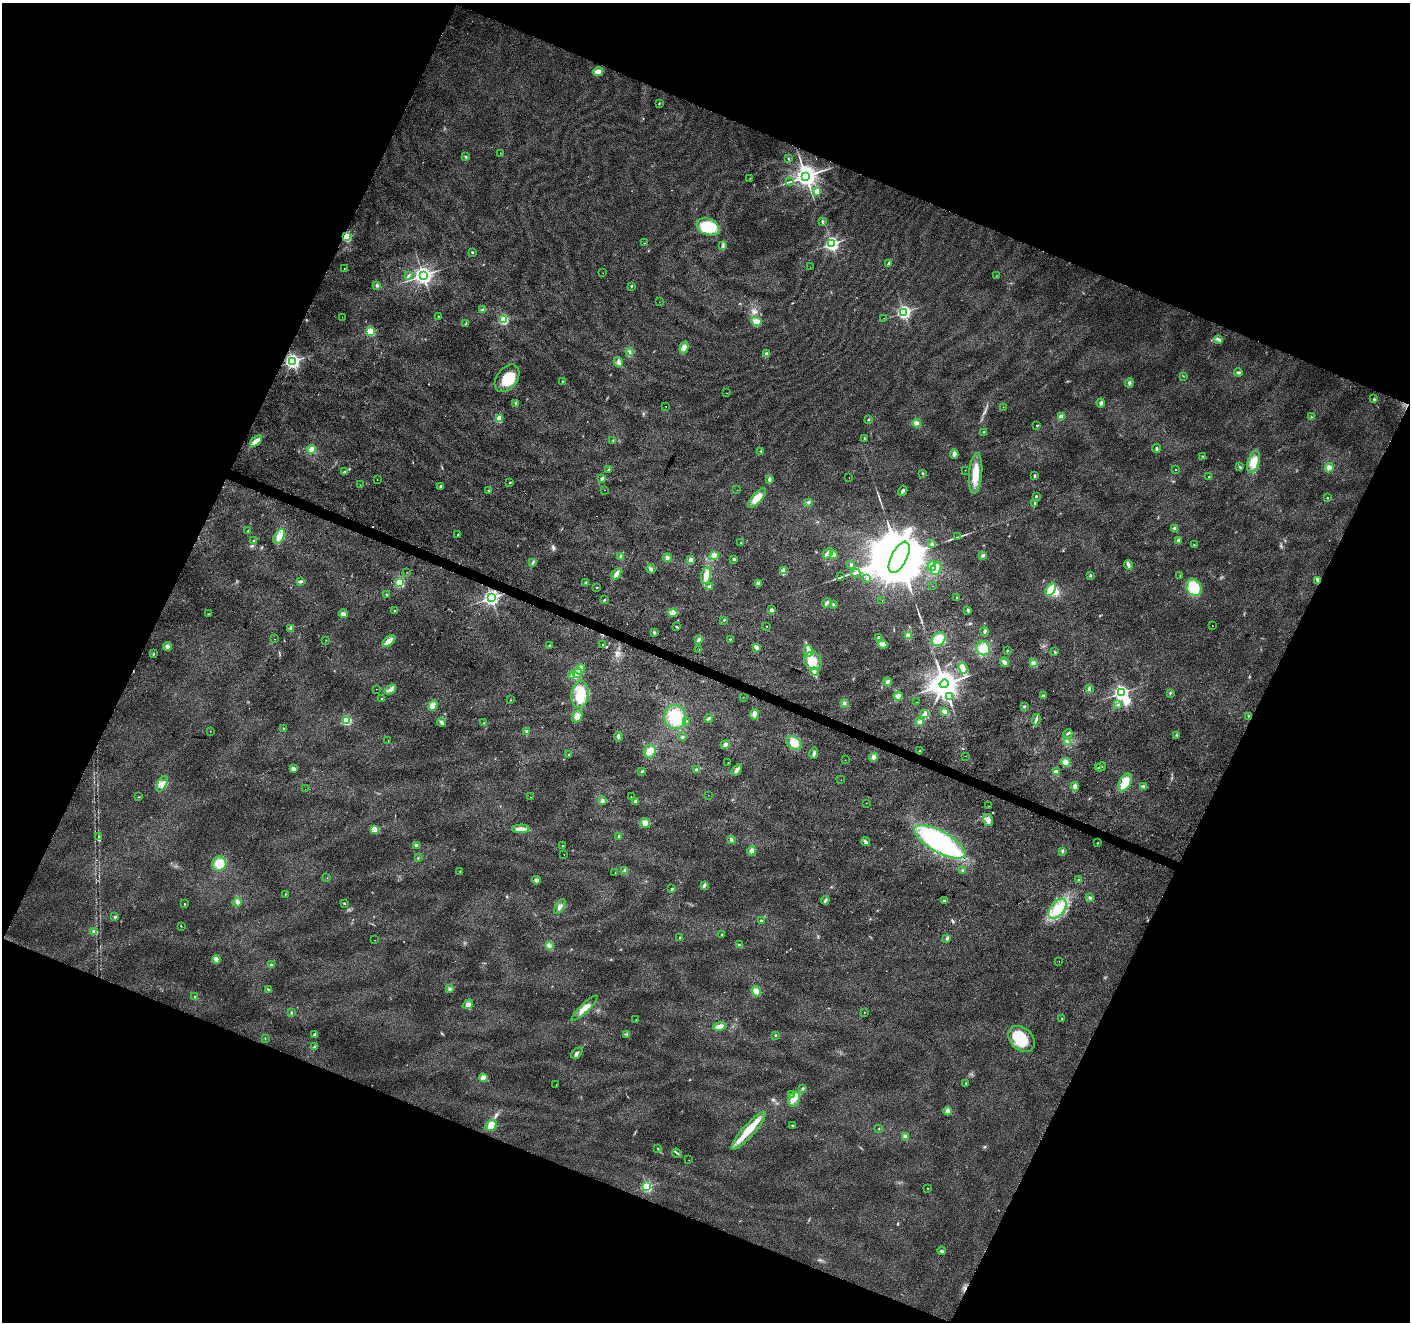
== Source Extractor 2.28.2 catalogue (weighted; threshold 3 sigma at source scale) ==
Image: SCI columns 7-5638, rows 273-5552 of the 5638 x 5758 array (HDU 1 of 3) = the unmasked area's bounding box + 8 px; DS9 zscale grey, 4 x 4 block average (1 PNG px = mean of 4 x 4 image px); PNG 1412 x 1324 px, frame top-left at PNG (2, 3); each listed source drawn as its Kron ellipse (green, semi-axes under 4 px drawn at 4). Shown black and unused: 44% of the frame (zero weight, under 2 of 3 exposures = <1% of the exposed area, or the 3 px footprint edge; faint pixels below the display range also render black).
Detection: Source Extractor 2.28.2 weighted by HDU 2 'WHT'. Background 0.0393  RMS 0.0071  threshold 0.0318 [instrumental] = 3 sigma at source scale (4.5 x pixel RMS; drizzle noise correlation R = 1.50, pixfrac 1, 0.0396/0.0396 arcsec/px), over >= 5 px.
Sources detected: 368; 3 inside a brighter object's white glare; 11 cosmic-ray / hot-pixel residue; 1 long thin detection or spike segment (spike, bleed or trail) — neither listed nor drawn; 2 coinciding with a brighter row at this scale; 9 inside a brighter listed object's ellipse — not listed separately; the other 342 listed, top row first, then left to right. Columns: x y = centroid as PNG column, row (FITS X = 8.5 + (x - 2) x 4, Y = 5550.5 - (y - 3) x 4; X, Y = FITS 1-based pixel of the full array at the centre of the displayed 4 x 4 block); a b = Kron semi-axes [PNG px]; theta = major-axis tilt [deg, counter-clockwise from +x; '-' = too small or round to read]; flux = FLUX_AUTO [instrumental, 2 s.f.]
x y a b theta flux
598 71 5 4 - 22
659 103 3 2 - 2.9
500 153 2 2 - 0.84
466 157 3 2 - 4
788 159 2 2 - 1.5
806 176 3 3 - 4200
750 178 2 2 - 0.82
790 182 2 2 - 1.6
817 191 2 2 - 100
822 222 4 2 - 6.7
708 227 12 8 -23 160
347 237 2 2 - 380
645 243 2 2 - 2.1
832 244 2 2 - 1100
723 245 4 2 - 5.3
472 252 3 2 - 3.3
889 263 4 2 - 11
810 267 2 2 - 1.7
344 268 2 2 - 1.1
603 273 2 2 - 2.3
408 275 3 2 - 4.5
423 275 3 3 - 2300
996 276 2 2 - 1
377 285 3 3 - 6.4
631 286 3 2 - 3.3
659 302 2 2 - 0.71
483 310 4 2 - 12
904 312 2 2 - 990
342 317 2 2 - 0.99
438 317 2 2 - 1.8
884 318 2 2 - 0.6
504 320 2 2 - 390
756 321 5 4 - 23
466 324 3 2 - 2.9
370 331 2 2 - 420
1218 339 4 3 - 7.5
684 347 6 4 74 29
630 352 2 2 - 3.9
767 354 2 2 - 68
293 361 2 2 - 1400
618 362 5 4 - 13
1238 372 4 2 - 7.3
1183 376 2 2 - 1.6
507 378 15 10 52 94
562 381 2 2 - 1.7
1129 383 4 3 - 7.7
726 393 2 2 - 1.8
1374 399 2 2 - 2
516 403 2 2 - 2.5
1101 403 4 3 - 9.6
666 406 2 2 - 1.1
1003 407 2 2 - 1.2
1061 417 2 2 - 81
1311 417 2 2 - 3.5
499 418 2 2 - 170
868 420 2 2 - 2.3
917 423 4 4 - 17
1037 425 2 2 - 6.7
984 432 2 2 - 2
864 438 3 2 - 2.5
613 440 2 2 - 2.4
256 441 7 4 40 29
1156 448 4 2 - 8.9
312 449 4 4 - 22
761 451 2 2 - 4.2
954 454 5 3 - 17
1203 456 4 2 - 3.5
1253 462 11 6 74 43
1240 467 3 2 - 3.8
1329 468 5 4 - 19
608 470 3 2 - 2.9
965 470 2 2 - 1.1
1175 470 2 2 - 2
344 472 3 2 - 6.6
923 473 3 2 - 3.7
976 473 20 6 85 72
1035 476 3 2 - 6.5
1209 476 2 2 - 2
849 478 2 2 - 1.5
602 479 3 2 - 10
769 479 4 2 - 10
377 480 2 2 - 5.8
510 483 2 2 - 3.3
360 485 2 2 - 1.7
441 486 2 2 - 5.4
605 490 2 2 - 3
737 490 2 2 - 0.5
488 491 2 2 - 2.9
903 491 5 3 - 10
1036 496 2 2 - 13
757 498 12 5 48 51
1327 498 2 2 - 3.3
808 502 4 3 - 5.9
1035 504 3 2 - 8.4
1175 529 2 2 - 92
248 531 2 2 - 1.7
458 535 2 2 - 1.7
279 536 8 5 60 32
958 537 3 2 - 3.1
1178 540 3 3 - 7.3
253 541 3 2 - 4.8
741 543 2 2 - 3.1
932 544 2 2 - 4.1
1194 545 2 2 - 2.1
828 553 6 3 48 22
833 555 4 3 - 13
983 555 4 3 - 6.6
621 556 3 3 - 7.7
714 556 5 4 - 12
899 557 17 8 63 68000
667 558 4 3 - 15
734 559 4 2 - 7.2
691 560 2 2 - 98
533 562 3 2 - 5
851 565 3 2 - 4.3
1128 565 5 2 - 15
932 566 5 4 - 17
936 568 6 4 59 38
651 569 5 3 - 9.4
783 570 4 3 - 10
407 572 2 2 - 0.94
856 573 5 2 - 6.7
616 574 6 3 56 20
706 576 8 5 79 32
1090 576 3 2 - 4.7
1180 576 2 2 - 1.5
841 577 3 2 - 1.8
866 578 2 2 - 3
301 581 4 2 - 10
1318 581 4 2 - 17
400 583 4 4 - 53
586 583 3 2 - 6.6
758 583 3 3 - 11
932 586 2 2 - 0.6
710 587 3 3 - 8
597 588 2 2 - 2.4
1194 588 9 7 -57 100
1051 590 7 3 56 80
387 595 3 2 - 4.4
491 598 3 2 - 1500
957 598 2 2 - 2.2
604 600 3 2 - 3.8
882 600 2 2 - 1.3
827 603 5 3 - 12
833 604 3 3 - 4.7
394 610 2 2 - 2.7
772 610 3 3 - 10
968 610 3 2 - 7.9
673 613 5 3 - 12
208 614 2 2 - 1.9
343 614 5 4 - 16
724 620 2 2 - 9.7
766 626 2 2 - 2
1212 626 2 2 - 1.9
677 627 2 2 - 2.7
291 628 4 3 - 10
985 631 4 2 - 11
654 632 3 2 - 5
908 636 4 3 - 14
878 638 4 2 - 7.5
275 639 2 2 - 1.6
730 639 2 2 - 2.4
938 639 8 6 41 75
326 640 2 2 - 1.5
698 640 4 2 - 6.7
389 641 8 3 38 33
883 644 5 4 - 20
602 645 2 2 - 2.6
550 646 3 2 - 6.6
167 647 4 3 - 15
756 647 4 3 - 13
983 648 7 6 - 52
699 650 2 2 - 1.1
1007 650 3 2 - 2.5
808 651 6 3 -81 17
1055 652 2 2 - 4
154 654 2 2 - 1.7
813 661 9 8 - 62
1004 662 5 3 - 14
1033 663 4 3 - 11
963 668 5 4 - 34
580 669 5 3 - 17
814 672 4 3 - 9.9
577 673 5 3 - 40
572 675 4 3 - 8.9
887 682 4 3 - 9.4
944 684 4 4 - 6200
1089 688 3 2 - 8.7
376 689 2 2 - 0.79
390 690 6 4 39 16
1121 693 2 2 - 1500
1170 693 3 2 - 3.3
580 694 14 8 84 75
898 696 4 4 - 18
1043 696 2 2 - 39
743 697 2 2 - 1.1
950 697 4 2 - 4.6
382 699 2 2 - 7
510 700 2 2 - 1.9
916 702 2 2 - 1.6
844 703 3 3 - 8.7
433 705 5 4 - 25
1118 705 3 2 - 4.8
1024 707 3 2 - 4
945 712 3 3 - 15
925 713 3 3 - 7.9
755 714 5 3 - 21
577 716 6 4 60 23
1248 716 2 2 - 1.6
675 717 12 11 - 130
709 718 4 2 - 8.6
1036 720 6 2 81 8.4
347 721 2 2 - 370
687 721 2 2 - 1.8
442 722 4 3 - 11
920 722 4 3 - 11
484 723 2 2 - 2.5
283 728 2 2 - 4.7
210 731 2 2 - 1.1
527 732 3 2 - 4
1068 733 5 2 - 7.7
1177 735 2 2 - 1.9
618 737 5 2 - 13
682 737 3 2 - 7.9
388 740 2 2 - 0.85
1067 742 3 2 - 5.5
794 743 8 6 -31 42
725 745 4 3 - 9
650 751 7 6 - 29
920 751 2 2 - 2
814 753 5 3 - 12
569 754 2 2 - 2.9
965 756 2 2 - 2.1
874 757 4 4 - 16
845 760 2 2 - 1.3
1066 762 5 4 - 32
728 763 2 2 - 7
1101 767 5 2 - 3.6
1098 768 3 2 - 3.6
293 769 4 3 - 12
696 770 3 3 - 5.4
737 770 6 3 54 17
642 771 2 2 - 4.6
1056 771 3 3 - 7.2
841 780 2 2 - 2.1
1125 782 9 5 61 75
162 784 8 4 62 25
1075 786 4 3 - 16
1143 786 3 3 - 6.8
305 789 2 2 - 0.49
708 795 2 2 - 0.6
138 797 2 2 - 1.3
530 797 2 2 - 1.1
631 797 2 2 - 3.3
602 801 4 3 - 9.5
636 801 3 3 - 7.2
866 803 2 2 - 1.2
989 806 2 2 - 1.3
988 820 6 4 -76 17
645 823 5 5 - 25
374 829 2 2 - 160
521 829 9 3 1 34
98 836 3 2 - 4.5
619 836 2 2 - 3.4
731 840 4 3 - 7
865 842 5 3 - 9.9
940 842 29 10 -29 600
1097 843 2 2 - 1.6
416 845 3 3 - 8.8
563 846 2 2 - 3.8
752 851 4 4 - 19
1062 851 3 2 - 6.3
564 854 2 2 - 1.6
418 858 2 2 - 2.5
219 864 7 7 - 61
625 870 3 3 - 11
460 871 2 2 - 2.4
962 871 3 2 - 4.8
615 873 2 2 - 2
327 878 2 2 - 0.87
536 880 4 3 - 10
1079 880 2 2 - 2.5
704 885 4 2 - 9.6
672 889 3 2 - 4.3
285 894 2 2 - 1.7
1090 898 4 3 - 6
825 900 4 2 - 13
944 901 3 3 - 6
237 902 4 3 - 8.7
344 903 3 2 - 3.8
185 904 2 2 - 7.1
560 907 8 3 58 14
1057 909 12 6 51 66
115 917 2 2 - 27
761 921 2 2 - 28
181 926 2 2 - 2.5
94 931 4 3 - 9.5
722 935 2 2 - 2.9
679 938 2 2 - 2.2
947 938 4 2 - 6.8
375 940 2 2 - 0.73
739 945 4 2 - 4.6
549 946 3 2 - 5
216 959 4 3 - 17
1059 961 2 2 - 1.8
271 965 2 2 - 33
268 989 3 2 - 3.7
450 989 3 3 - 8.5
756 991 5 4 - 29
195 997 2 2 - 12
468 1004 5 4 - 18
584 1008 17 4 44 45
291 1012 3 2 - 3.4
864 1012 2 2 - 1.5
1062 1018 2 2 - 2.6
636 1020 2 2 - 1.4
719 1026 6 3 17 26
315 1034 3 2 - 9.9
627 1034 2 2 - 3.1
776 1035 2 2 - 8.2
265 1038 2 2 - 1.6
1022 1039 15 11 -41 110
315 1047 3 3 - 6.7
577 1053 6 3 46 11
483 1078 4 4 - 17
965 1083 3 2 - 2
556 1085 2 2 - 1.6
803 1088 3 2 - 3.6
791 1094 2 2 - 2.1
794 1099 8 5 65 28
948 1111 4 3 - 13
793 1125 2 2 - 2.4
491 1126 6 5 - 57
879 1129 2 2 - 1.7
749 1131 24 6 48 92
905 1137 2 2 - 65
658 1148 2 2 - 1.5
677 1153 5 2 - 4.4
689 1160 2 2 - 0.57
647 1186 2 2 - 580
928 1188 2 2 - 3.4
941 1251 4 3 - 6.5
Overlapping masked pixels (flux is a lower limit): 3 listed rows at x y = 347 237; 1318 581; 491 598
Diffuse or blended objects may show on this block-average render without a row.